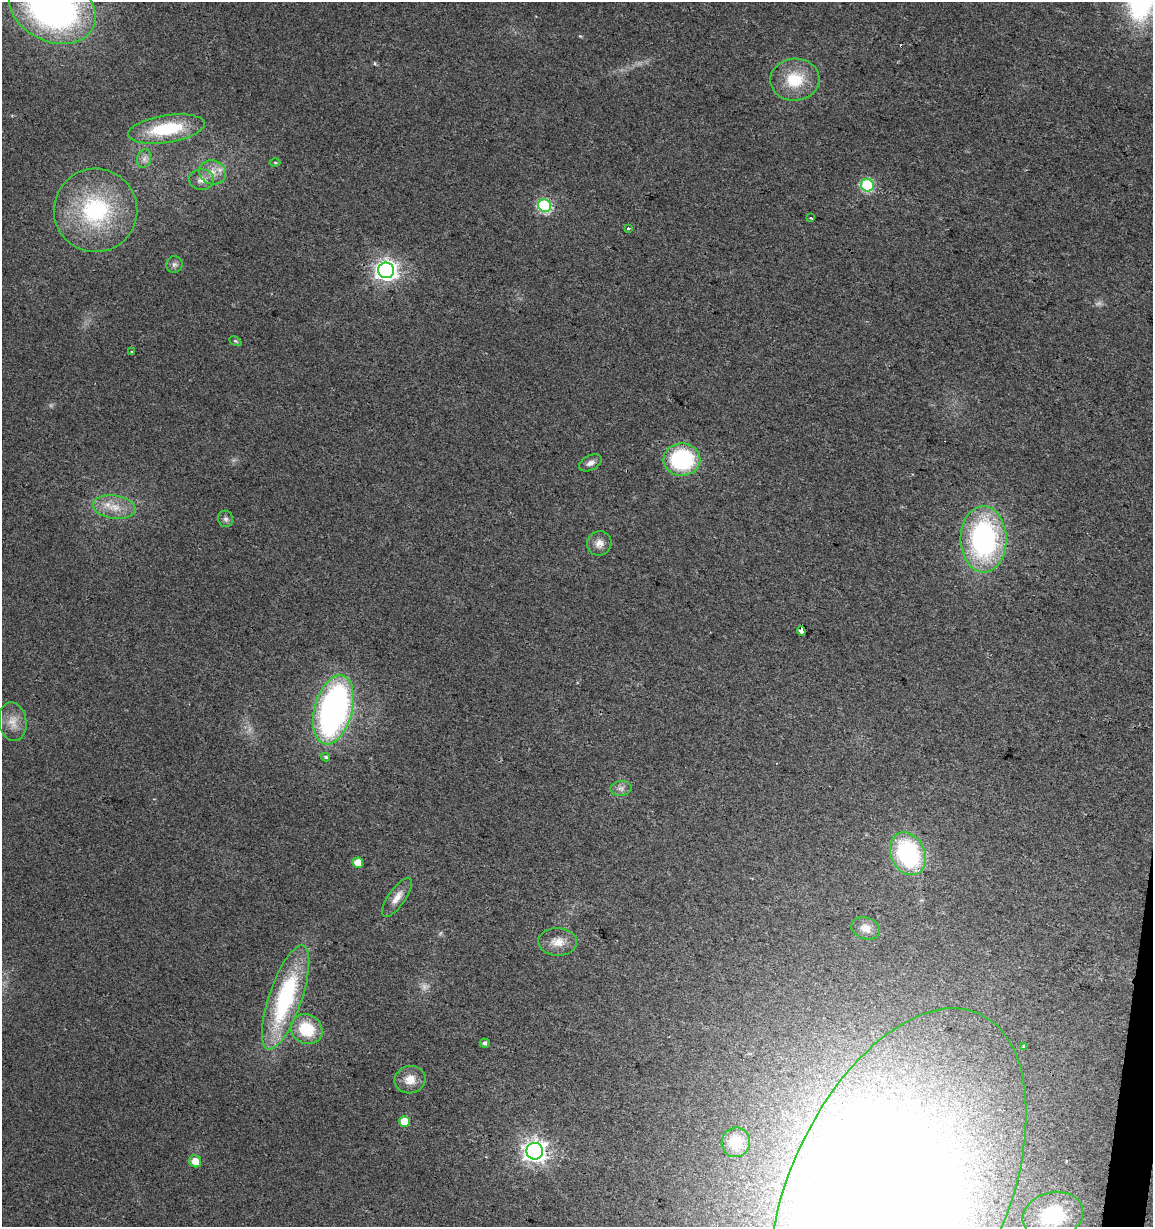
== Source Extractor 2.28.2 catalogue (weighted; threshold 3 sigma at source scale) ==
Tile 6 of 4 x 4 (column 2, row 2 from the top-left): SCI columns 1436-2586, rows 2452-3676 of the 5113 x 4909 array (HDU 1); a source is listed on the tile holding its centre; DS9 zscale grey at full resolution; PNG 1155 x 1229 px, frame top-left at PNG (2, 2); each listed source drawn as its Kron ellipse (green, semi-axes under 4 px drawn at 4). Shown black and unused: <1% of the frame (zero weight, under 2 of 3 exposures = <1% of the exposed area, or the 3 px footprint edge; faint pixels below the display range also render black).
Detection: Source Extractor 2.28.2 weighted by HDU 2 'WHT'; one run over the whole footprint, this tile lists its part. Background 0.0138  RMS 0.0058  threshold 0.0263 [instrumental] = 3 sigma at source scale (4.5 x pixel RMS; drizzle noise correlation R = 1.50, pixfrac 1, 0.0396/0.0396 arcsec/px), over >= 5 px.
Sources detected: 48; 1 too faint to see at this stretch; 1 inside a brighter object's white glare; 2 cosmic-ray / hot-pixel residue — neither listed nor drawn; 1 inside a brighter listed object's ellipse — not listed separately; the other 43 listed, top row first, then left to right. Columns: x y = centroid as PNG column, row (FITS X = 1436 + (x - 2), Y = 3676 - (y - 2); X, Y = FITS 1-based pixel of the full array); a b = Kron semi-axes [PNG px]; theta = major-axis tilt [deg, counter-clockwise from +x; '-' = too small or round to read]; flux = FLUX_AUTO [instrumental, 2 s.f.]
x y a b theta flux
52 8 45 33 -27 240
795 80 24 21 4 22
166 129 39 13 9 33
144 159 9 7 75 2.6
275 162 5 3 - 0.64
212 172 14 12 -20 7.1
202 180 12 10 1 4.6
867 185 6 6 - 63
545 206 7 6 - 85
95 210 42 41 - 74
811 218 3 3 - 1.9
628 228 3 3 - 1.1
174 265 8 8 - 2
386 270 8 8 - 350
235 341 6 4 -27 0.85
132 352 3 3 - 0.81
682 459 18 16 -2 58
590 463 12 7 26 2.9
114 507 21 11 -8 11
226 519 8 7 - 1.9
983 539 33 23 -89 120
599 543 12 12 - 4.6
801 631 4 3 - 52
333 710 35 19 75 200
13 722 19 13 -81 7.9
326 757 4 4 - 1.6
621 788 10 7 6 2.6
908 854 22 17 -64 71
358 863 5 5 - 9.4
397 897 23 8 55 6.3
866 928 14 11 -20 5.9
558 942 19 14 -2 8
286 997 55 16 71 79
307 1029 16 14 -34 23
485 1043 5 4 - 2.1
1023 1047 3 3 - 4.3
410 1080 15 13 17 7.8
405 1121 5 5 - 13
736 1142 15 14 - 11
535 1151 8 8 - 410
195 1161 6 5 - 7.4
898 1195 199 109 66 1800
1053 1216 31 23 15 43
Overlapping masked pixels (flux is a lower limit): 1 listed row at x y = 801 631
Isophote crosses this tile's border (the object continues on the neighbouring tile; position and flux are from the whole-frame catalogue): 2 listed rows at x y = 52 8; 898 1195